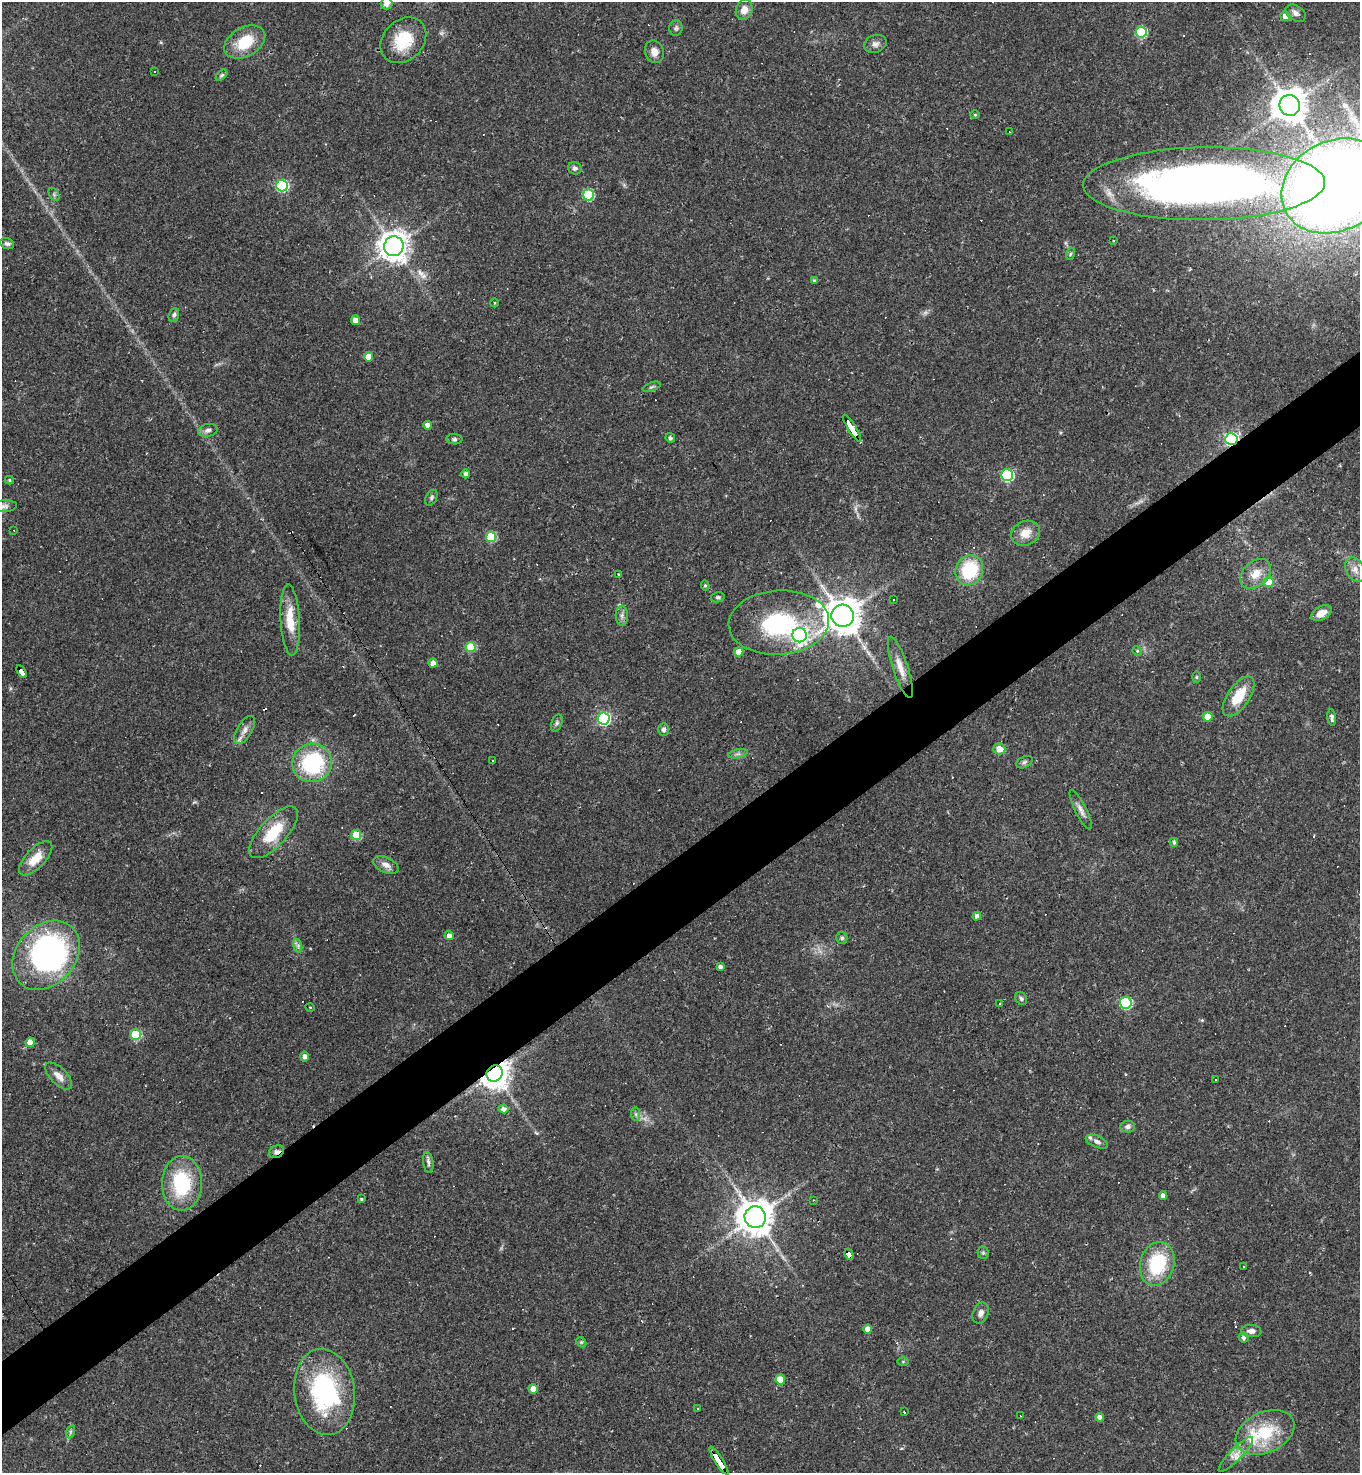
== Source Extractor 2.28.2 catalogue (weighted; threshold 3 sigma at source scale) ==
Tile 7 of 4 x 4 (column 3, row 2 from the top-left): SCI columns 3011-4368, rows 2944-4414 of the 5881 x 5886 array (HDU 1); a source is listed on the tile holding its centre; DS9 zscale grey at full resolution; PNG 1362 x 1475 px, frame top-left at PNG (2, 2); each listed source drawn as its Kron ellipse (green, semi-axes under 4 px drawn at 4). Shown black and unused: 5% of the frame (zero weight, under 2 of 3 exposures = <1% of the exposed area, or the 3 px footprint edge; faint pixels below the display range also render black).
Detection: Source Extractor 2.28.2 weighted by HDU 2 'WHT'; one run over the whole footprint, this tile lists its part. Background 0.0358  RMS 0.0049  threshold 0.022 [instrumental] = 3 sigma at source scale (4.5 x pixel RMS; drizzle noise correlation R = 1.50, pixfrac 1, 0.05/0.05 arcsec/px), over >= 5 px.
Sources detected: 161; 1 inside a brighter object's white glare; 24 cosmic-ray / hot-pixel residue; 1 long thin detection or spike segment (spike, bleed or trail) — neither listed nor drawn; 3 inside a brighter listed object's ellipse — not listed separately; the other 132 listed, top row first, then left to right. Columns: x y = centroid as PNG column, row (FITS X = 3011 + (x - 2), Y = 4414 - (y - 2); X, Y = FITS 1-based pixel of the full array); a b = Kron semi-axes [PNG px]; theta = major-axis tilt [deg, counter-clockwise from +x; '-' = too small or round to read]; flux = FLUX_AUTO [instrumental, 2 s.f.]
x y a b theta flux
386 4 6 6 - 2.9
744 10 10 8 67 4.3
1296 13 11 7 -32 2.3
1285 16 5 4 - 3
676 28 8 6 88 1.2
1141 32 6 5 - 39
403 40 25 20 45 18
245 42 22 14 29 16
875 44 11 8 22 2.4
654 52 11 9 -69 3.7
155 71 2 2 - 0.4
221 75 7 4 43 0.84
1290 105 10 10 - 690
975 115 5 3 - 0.46
1009 132 3 2 - 0.32
575 168 7 6 - 1.4
1204 184 121 36 1 370
282 186 6 6 - 56
1335 186 56 45 28 800
54 194 7 4 -57 0.86
588 195 5 5 - 36
1114 241 3 2 - 0.41
7 244 7 5 -21 1.2
394 246 10 9 - 530
1070 254 6 3 71 0.73
814 281 4 4 - 0.87
494 303 4 3 - 0.36
174 315 7 5 70 1.1
355 320 4 4 - 4.4
368 357 4 4 - 6.1
652 387 9 3 21 0.75
427 425 4 4 - 3
852 428 15 3 -57 80
208 430 10 6 13 1.9
670 438 5 4 - 1.3
454 439 8 5 -1 1
1231 439 6 6 - 100
466 474 4 4 - 1.5
1007 475 6 6 - 60
9 480 4 4 - 0.7
431 498 8 5 63 1
4 506 13 6 4 1.8
14 531 2 2 - 0.34
1025 533 15 12 26 6.3
491 537 5 5 - 26
1355 569 13 9 -61 4.1
969 570 15 13 66 27
618 574 3 2 - 0.47
1256 574 17 12 42 7
1269 582 5 5 - 13
705 585 5 4 - 0.76
718 597 7 5 13 0.91
893 600 2 2 - 0.35
1321 613 11 6 29 5.3
622 616 10 6 -88 1.8
843 616 11 11 - 980
290 620 36 9 -87 11
779 623 50 32 3 54
800 635 7 7 - 140
471 647 5 5 - 19
1137 651 5 4 - 0.68
739 652 4 4 - 5.5
433 663 4 4 - 3.7
900 667 32 7 -72 6.4
22 671 7 4 -57 30
1197 677 6 4 -90 0.56
1239 696 23 11 55 14
1208 717 5 4 - 7
1332 717 8 4 -84 1.7
604 719 6 6 - 77
557 723 9 5 70 1.1
664 729 6 5 - 1.4
245 730 16 7 58 3.3
999 749 6 5 - 5.9
738 754 10 4 12 1.3
493 761 3 3 - 0.88
1024 762 9 5 27 1.1
312 763 20 19 - 46
1081 810 22 5 -64 2.9
273 832 33 13 48 18
356 835 5 5 - 19
1174 842 4 4 - 1
36 858 22 10 46 8.9
386 865 13 7 -24 3
977 916 4 4 - 2.2
449 936 4 4 - 2
842 938 6 5 - 0.96
298 946 7 4 -73 1.2
46 955 38 29 48 160
720 967 4 4 - 1.8
1021 998 7 5 -57 1.1
1126 1003 6 6 - 54
1000 1004 2 2 - 0.33
310 1007 4 3 - 0.35
135 1035 5 5 - 29
30 1042 4 4 - 5.6
305 1056 5 4 - 2.2
495 1073 8 7 - 670
59 1076 17 8 -45 3.9
1216 1079 2 2 - 0.35
504 1109 5 4 - 2.6
636 1114 7 4 -89 1
1128 1127 7 6 - 1.6
1097 1142 12 5 -22 1.8
277 1152 8 6 27 1.8
428 1162 10 5 -81 1.5
182 1183 27 20 89 33
1163 1196 4 4 - 2.4
361 1199 3 3 - 0.63
813 1200 2 2 - 0.36
755 1217 11 10 - 950
983 1253 6 5 - 0.82
849 1254 6 4 -61 24
1157 1264 22 17 74 30
1244 1267 3 3 - 1.7
981 1313 11 7 67 2.5
868 1329 4 4 - 4
1251 1331 10 6 -2 2.3
1244 1337 5 5 - 1.3
581 1342 6 4 -44 0.69
903 1362 5 4 - 0.55
780 1380 5 5 - 11
533 1389 5 4 - 4.8
324 1392 43 30 -83 63
698 1409 3 3 - 0.82
904 1412 3 2 - 0.55
1020 1416 3 3 - 1.2
1100 1417 4 4 - 2.6
70 1432 6 4 71 0.82
1265 1432 31 20 24 23
1236 1454 24 6 46 4.3
719 1461 16 3 -58 120
Overlapping masked pixels (flux is a lower limit): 7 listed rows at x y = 852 428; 1231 439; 22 671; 495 1073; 277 1152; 849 1254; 719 1461
Isophote crosses this tile's border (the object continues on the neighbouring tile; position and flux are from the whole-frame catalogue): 3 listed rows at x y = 1204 184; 1335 186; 4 506